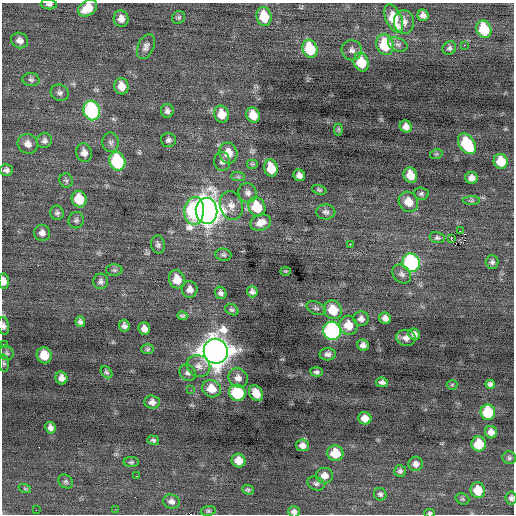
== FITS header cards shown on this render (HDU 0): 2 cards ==
NAXIS1  =                  512 / Axis length
NAXIS2  =                  512 / Axis length

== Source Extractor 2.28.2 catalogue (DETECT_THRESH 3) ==
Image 512 x 512 px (HDU 0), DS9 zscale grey, 1 PNG px = 1 image px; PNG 516 x 516 px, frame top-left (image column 1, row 512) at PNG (2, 3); each listed source drawn as its Kron ellipse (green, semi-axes under 4 px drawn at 4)
Background -0.0304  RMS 0.8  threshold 2.41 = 3 sigma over >= 5 px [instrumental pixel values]
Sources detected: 143; all 143 listed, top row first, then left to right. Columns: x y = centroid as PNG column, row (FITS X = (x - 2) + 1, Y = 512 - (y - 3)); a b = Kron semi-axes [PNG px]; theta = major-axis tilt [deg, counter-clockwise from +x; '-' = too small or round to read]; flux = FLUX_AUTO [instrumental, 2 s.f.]
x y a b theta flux
49 4 8 5 -6 140
88 8 10 7 33 870
423 15 6 5 - 240
264 16 9 7 -77 1400
179 17 7 6 - 110
394 18 15 8 -66 1600
121 19 8 7 - 340
404 22 12 10 -84 320
484 29 9 7 -71 2000
20 40 9 7 -27 270
398 44 10 6 -21 190
385 45 10 8 -74 2300
464 45 3 3 - 65
146 47 13 8 66 260
449 48 7 6 - 140
310 49 9 7 -72 2200
352 50 10 10 - 260
361 62 9 7 -75 1600
31 80 8 6 -4 150
121 86 8 7 - 530
60 93 9 8 - 200
92 110 10 8 -72 6700
167 111 7 6 - 170
222 114 8 7 - 750
253 115 8 6 -64 670
406 127 6 5 - 300
338 129 6 4 90 72
168 140 7 7 - 160
44 141 8 7 - 160
111 142 10 8 -87 220
28 144 10 9 - 360
467 144 11 7 -55 3200
84 153 9 8 - 370
228 153 10 9 - 710
436 154 6 4 11 77
117 161 9 8 - 3800
222 161 9 8 - 230
501 161 7 7 - 1200
252 164 6 5 - 78
271 168 9 6 -74 1200
6 170 6 6 - 180
299 175 6 5 - 260
410 175 8 6 -69 880
238 177 7 4 -1 99
472 178 6 6 - 270
66 180 7 6 - 120
319 190 7 4 -19 86
248 193 10 9 - 270
421 194 7 6 - 130
79 199 8 7 - 1400
471 201 8 4 1 110
408 202 10 9 - 680
231 206 14 11 -74 530
257 207 10 8 -64 2000
194 211 14 10 86 5200
207 211 13 11 -84 62000
326 212 9 7 -3 190
57 213 7 6 - 140
76 220 8 7 - 140
261 223 11 8 19 520
460 231 2 2 - 110
42 233 8 8 - 290
437 238 7 5 -12 120
451 238 4 2 - 350
350 244 3 2 - 390
158 245 9 7 -78 160
223 255 8 6 -6 130
492 262 7 6 - 150
411 263 9 8 - 7400
114 270 8 5 0 120
286 271 5 3 - 47
402 274 10 8 -48 210
177 279 9 8 - 780
4 281 8 5 -85 330
101 281 8 7 - 180
190 289 8 7 - 310
252 292 6 5 - 180
221 293 6 5 - 160
316 308 10 6 -25 160
232 310 7 5 -29 120
333 310 10 8 -55 1200
182 316 5 3 - 94
385 318 6 5 - 270
361 319 8 7 - 240
80 322 5 4 - 150
348 325 9 9 - 780
4 326 9 5 -79 160
124 326 6 5 - 160
144 329 6 5 - 300
332 331 9 9 - 11000
414 334 6 5 - 230
406 338 10 8 -11 300
3 345 3 2 - 46
363 345 6 5 - 260
148 349 6 5 - 91
216 351 12 12 - 95000
6 353 7 6 - 120
328 354 8 6 3 220
44 355 8 7 - 830
4 363 8 5 -84 110
199 366 12 10 -28 390
106 372 7 5 -49 110
316 372 6 4 -6 140
188 373 9 7 -47 190
61 378 6 6 - 300
238 378 10 9 - 360
382 382 6 4 -6 190
490 384 5 4 - 150
452 385 5 5 - 69
211 389 9 8 - 740
191 390 2 2 - 26
237 393 8 8 - 3300
256 393 8 6 -58 810
152 402 7 7 - 280
488 412 8 7 - 2300
365 418 6 6 - 510
50 428 6 5 - 220
491 432 6 6 - 360
153 440 6 4 -18 110
479 444 7 7 - 1400
302 445 6 6 - 300
335 453 8 7 - 1300
509 458 7 6 - 110
238 461 7 6 - 630
131 462 8 5 1 97
416 464 7 7 - 250
400 471 6 6 - 130
136 476 2 2 - 180
325 476 8 7 - 380
66 481 8 6 -39 130
316 484 9 6 -20 150
25 489 6 4 -19 71
248 490 6 4 -23 91
478 490 8 7 - 1100
380 494 6 6 - 120
511 498 6 5 - 140
462 499 7 5 -21 87
171 501 8 7 - 230
115 509 2 2 - 43
36 510 2 2 - 130
208 511 7 5 9 95
294 512 6 5 - 180
430 513 5 4 - 74
At the frame edge (FLAGS 8, measured only in part): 8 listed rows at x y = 49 4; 88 8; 4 281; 4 326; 3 345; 511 498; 294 512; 430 513